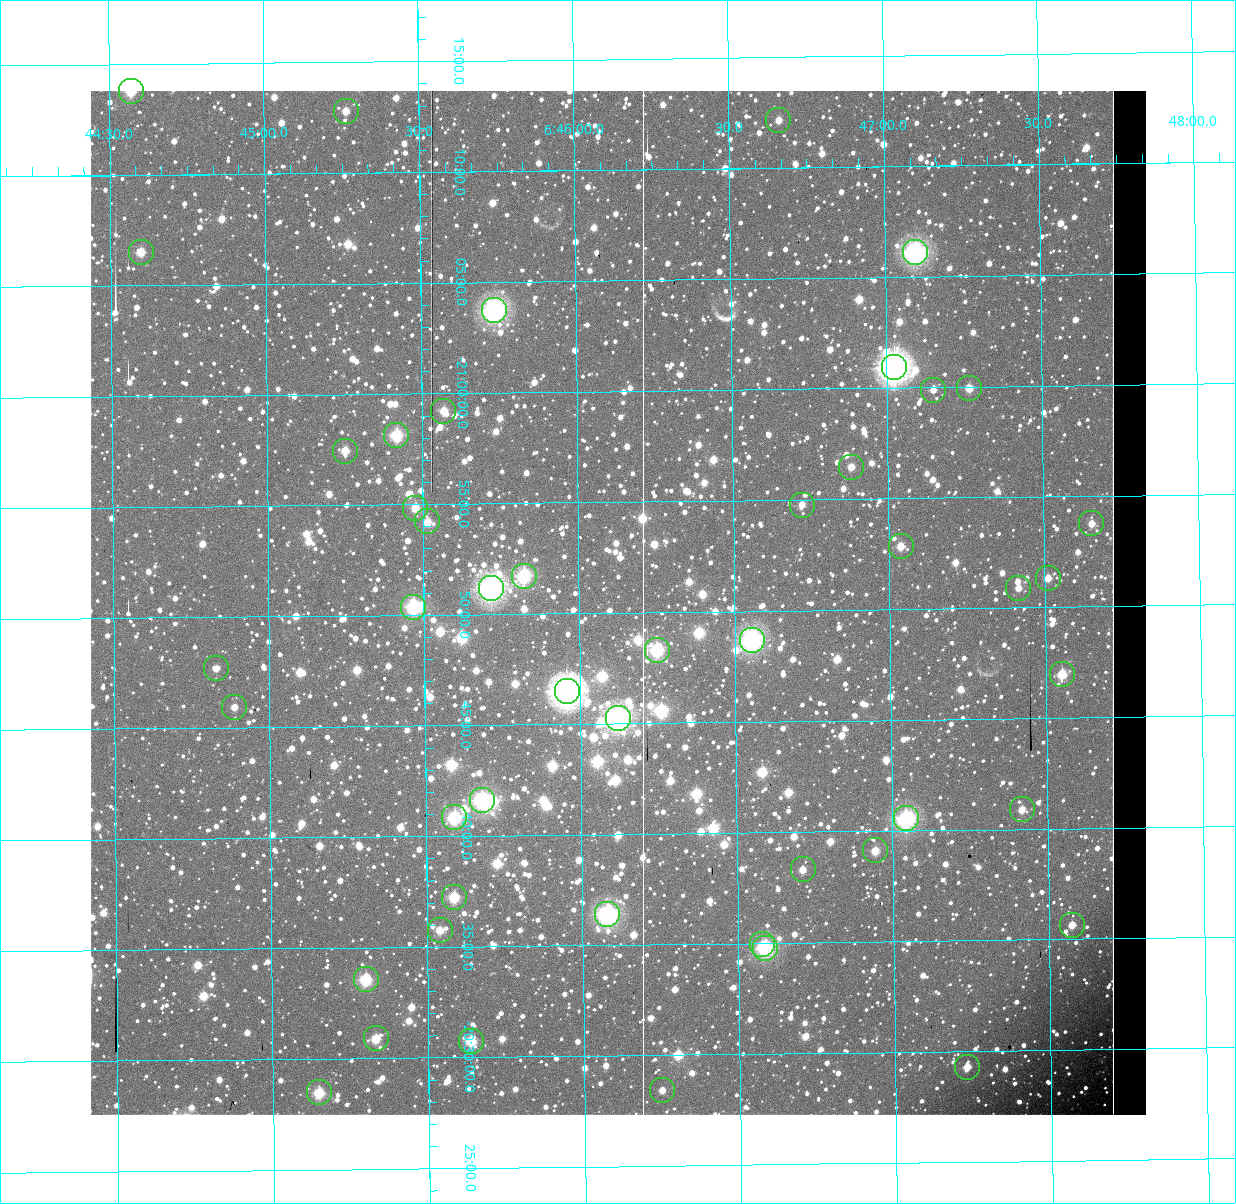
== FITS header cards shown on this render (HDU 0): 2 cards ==
NAXIS1  =                 1056 / Axis length
NAXIS2  =                 1024 / Axis length

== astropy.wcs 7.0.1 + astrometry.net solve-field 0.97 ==
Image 1056 x 1024 px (HDU 0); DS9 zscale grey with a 90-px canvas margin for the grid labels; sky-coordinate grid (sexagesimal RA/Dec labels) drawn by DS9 from the SOLVED WCS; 48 Tycho-2 reference stars matched to detected sources circled (green)
Header WCS: none
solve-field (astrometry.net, Tycho-2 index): SOLVED blind (the file carries no WCS)
Solved WCS: RA---TAN-SIP/DEC--TAN-SIP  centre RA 06:46:07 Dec -20:50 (101.53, -20.84 deg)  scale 2.71 arcsec/px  FOV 47.7' x 46.2'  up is +179 deg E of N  parity normal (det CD < 0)
(file carries no celestial WCS; the grid is the blind solution)
Tycho-2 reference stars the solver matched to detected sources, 48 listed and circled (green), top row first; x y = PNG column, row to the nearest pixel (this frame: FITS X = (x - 91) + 1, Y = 1024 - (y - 91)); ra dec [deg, ICRS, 3 dp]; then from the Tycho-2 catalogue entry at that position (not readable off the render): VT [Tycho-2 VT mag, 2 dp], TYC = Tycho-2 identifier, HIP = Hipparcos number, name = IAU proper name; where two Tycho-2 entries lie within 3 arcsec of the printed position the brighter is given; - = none
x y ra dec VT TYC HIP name
132 91 101.143 -21.230 9.43 5961-2112-1 - -
347 111 101.316 -21.213 10.66 5961-3092-1 - -
779 120 101.665 -21.203 11.35 5961-3349-1 - -
142 252 101.150 -21.109 10.23 5961-3109-1 - -
916 252 101.774 -21.102 7.91 5961-1426-1 - -
495 310 101.434 -21.062 7.97 5961-2270-1 - -
895 367 101.756 -21.015 6.03 5961-3333-1 32504 -
970 388 101.816 -20.999 10.13 5961-1866-1 - -
934 390 101.787 -20.998 10.88 5961-3111-1 - -
444 411 101.393 -20.987 10.28 5961-3034-1 - -
397 435 101.354 -20.969 8.76 5961-818-1 - -
346 451 101.313 -20.958 10.27 5961-1766-1 - -
852 467 101.721 -20.941 10.62 5961-1540-1 - -
803 505 101.680 -20.913 11.15 5961-1214-1 - -
416 508 101.369 -20.914 10.45 5961-1572-1 - -
428 521 101.379 -20.904 10.64 5961-2674-1 - -
1092 523 101.913 -20.896 10.72 5961-2158-1 - -
902 546 101.760 -20.881 10.32 5961-368-1 - -
525 576 101.456 -20.862 8.27 5961-1358-1 - -
1049 578 101.878 -20.855 11.04 5961-1570-1 - -
492 588 101.429 -20.853 7.54 5961-362-1 32393 -
1019 588 101.854 -20.848 11.17 5961-962-1 - -
414 607 101.367 -20.840 8.23 5961-2850-1 - -
753 640 101.639 -20.812 7.87 5961-2866-1 32467 -
658 650 101.562 -20.805 8.40 5961-2204-1 32440 -
217 668 101.207 -20.795 10.99 5961-1468-1 - -
1063 674 101.888 -20.783 9.38 5961-2236-1 - -
568 691 101.489 -20.775 7.05 5961-3331-1 32406 -
235 707 101.222 -20.766 10.87 5961-3166-1 - -
619 718 101.530 -20.754 7.32 5961-3329-1 32426 -
483 800 101.420 -20.694 7.79 5961-3346-1 - -
1023 809 101.854 -20.681 10.70 5961-2830-1 - -
455 817 101.398 -20.681 8.35 5961-3326-1 32390 -
907 818 101.761 -20.676 8.31 5961-3335-1 - -
876 850 101.736 -20.652 10.07 5961-3073-1 - -
804 869 101.677 -20.638 10.49 5961-2780-1 - -
455 897 101.397 -20.621 9.06 5957-285-1 - -
608 914 101.520 -20.607 7.91 5957-811-1 32422 -
1073 925 101.893 -20.594 10.60 5957-359-1 - -
441 930 101.385 -20.596 10.31 5957-1389-1 - -
763 944 101.644 -20.582 10.35 5957-2794-1 - -
766 948 101.647 -20.579 8.94 5957-19-1 - -
367 979 101.325 -20.560 9.46 5957-1381-1 - -
377 1038 101.333 -20.515 9.77 5957-1223-1 - -
472 1041 101.409 -20.513 9.32 5957-695-1 - -
968 1067 101.807 -20.488 10.15 5957-333-1 - -
663 1090 101.562 -20.474 11.23 5957-523-1 - -
320 1092 101.287 -20.475 9.34 5957-657-1 - -